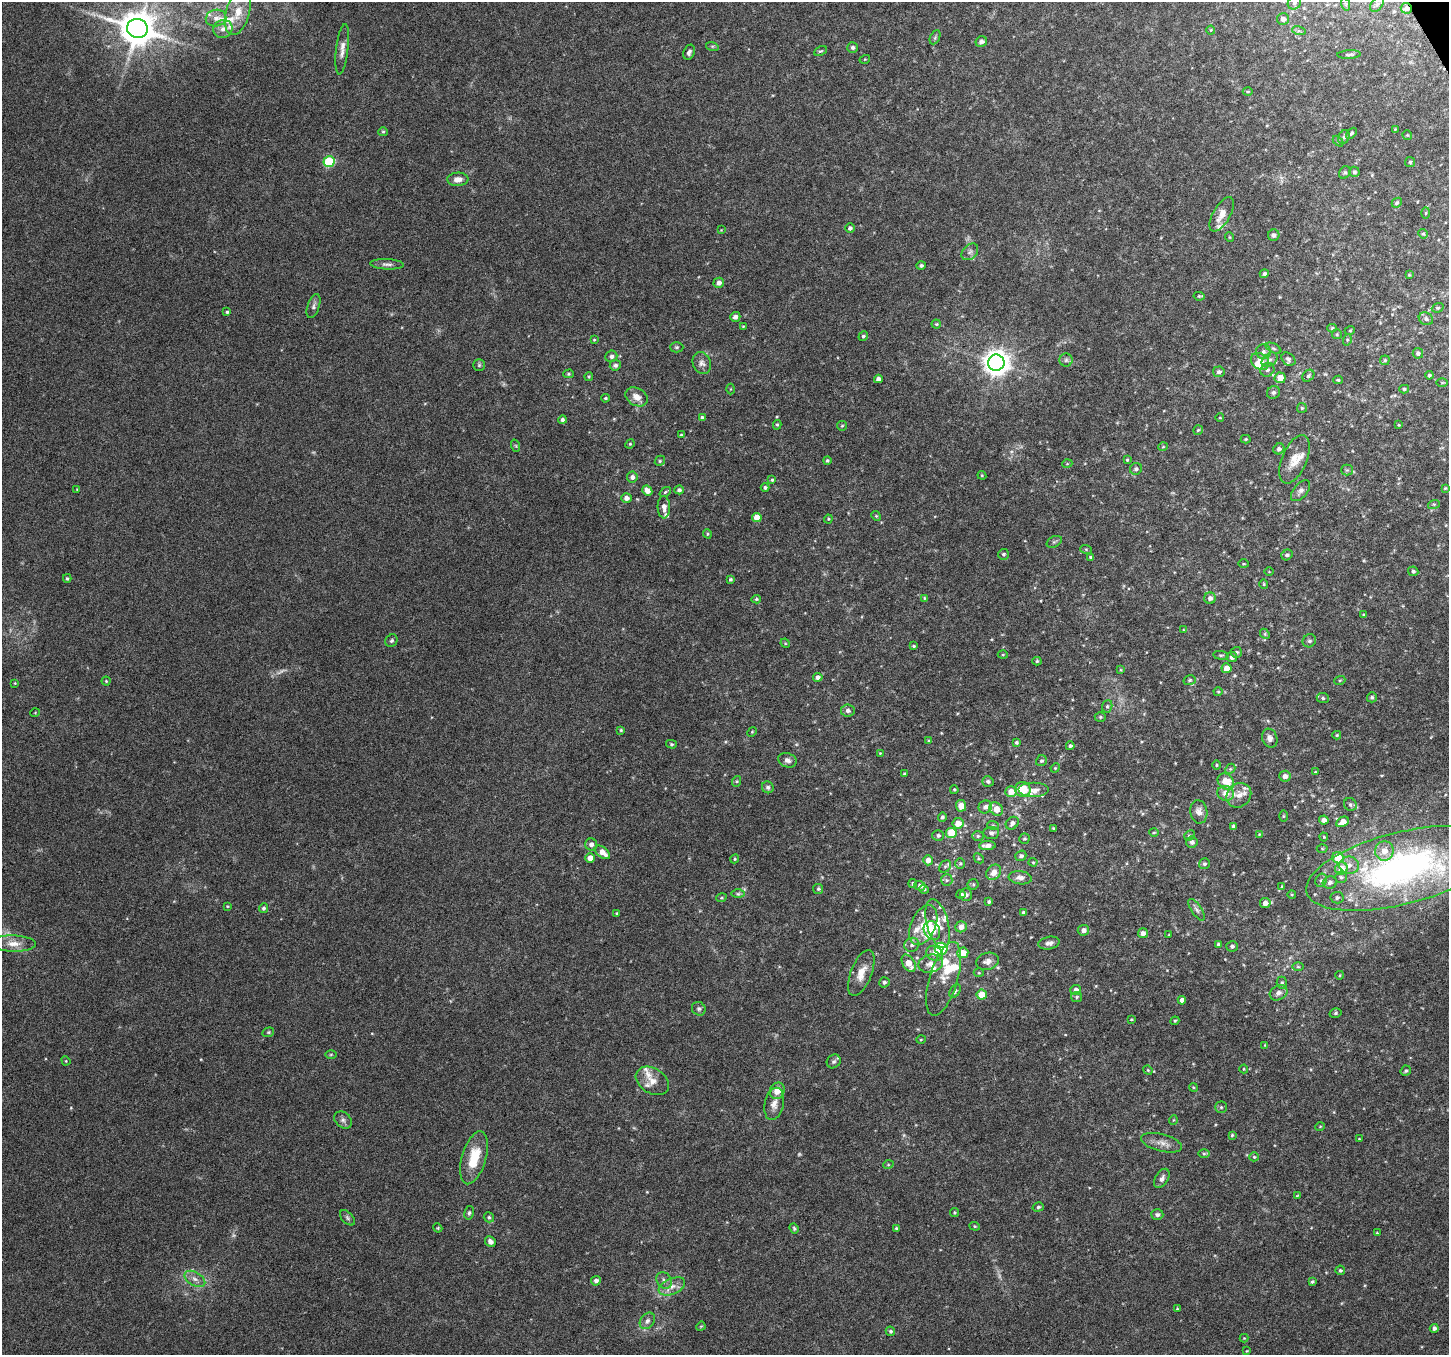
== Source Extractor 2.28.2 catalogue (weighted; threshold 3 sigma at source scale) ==
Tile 10 of 4 x 4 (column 2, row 3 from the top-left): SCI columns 1451-2897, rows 1516-2868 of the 5790 x 5677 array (HDU 1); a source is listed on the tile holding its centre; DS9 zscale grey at full resolution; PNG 1451 x 1357 px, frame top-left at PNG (2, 2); each listed source drawn as its Kron ellipse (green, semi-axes under 4 px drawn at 4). Shown black and unused: <1% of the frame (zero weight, under 6 of 12 exposures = <1% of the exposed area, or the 3 px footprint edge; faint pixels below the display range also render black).
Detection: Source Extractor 2.28.2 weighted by HDU 2 'WHT'; one run over the whole footprint, this tile lists its part. Background 0.0373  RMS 0.0023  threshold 0.00933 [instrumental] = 3 sigma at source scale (4.09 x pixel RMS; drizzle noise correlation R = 1.36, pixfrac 0.8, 0.0396/0.0396 arcsec/px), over >= 5 px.
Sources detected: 377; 5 too faint to see at this stretch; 1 inside a brighter object's white glare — neither listed nor drawn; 24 inside a brighter listed object's ellipse — not listed separately; the other 347 listed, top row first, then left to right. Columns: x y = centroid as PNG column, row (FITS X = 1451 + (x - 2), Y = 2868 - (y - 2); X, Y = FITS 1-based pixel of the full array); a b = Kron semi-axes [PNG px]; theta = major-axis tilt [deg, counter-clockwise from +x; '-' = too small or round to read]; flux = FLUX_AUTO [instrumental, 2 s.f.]
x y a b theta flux
1294 3 7 6 - 0.6
1345 4 6 4 -70 0.3
1377 5 8 5 50 0.58
1406 8 6 5 - 0.87
238 12 23 11 74 4.6
216 18 10 8 11 1.4
1283 19 6 6 - 1
137 28 10 9 - 580
223 29 9 9 - 1.4
1211 30 4 4 - 0.21
1299 31 7 4 -17 0.39
935 37 7 4 65 0.39
981 42 6 5 - 0.88
712 46 6 4 -18 0.31
853 48 5 5 - 0.55
342 49 25 6 83 1.6
820 51 7 4 25 0.29
689 52 8 5 67 0.6
1349 55 12 3 3 0.4
865 59 5 3 - 0.18
1248 91 5 3 - 0.21
1395 129 4 4 - 0.19
383 132 5 4 - 0.27
1351 133 6 4 46 0.41
1407 135 5 4 - 0.23
1344 137 7 5 62 0.57
1338 141 6 4 -45 0.26
329 162 5 5 - 14
1410 162 5 5 - 0.28
1345 172 6 5 - 0.41
1354 172 5 5 - 0.53
458 179 10 7 3 1.6
1397 203 5 4 - 0.37
1426 213 6 4 88 0.25
1222 214 19 8 60 2.2
850 228 4 4 - 0.54
721 230 3 3 - 0.15
1423 234 5 4 - 0.29
1274 235 6 5 - 0.59
1229 237 5 3 - 0.17
970 252 9 7 45 0.78
387 264 17 5 -3 0.82
921 265 4 4 - 0.41
1264 274 5 4 - 0.5
1409 275 3 3 - 0.22
719 283 5 5 - 1.1
1199 296 5 4 - 0.26
313 306 12 6 72 0.74
1438 308 6 4 19 0.29
227 312 4 3 - 0.31
735 317 5 5 - 0.79
1426 319 7 6 - 0.57
936 324 4 4 - 0.28
743 326 4 4 - 0.21
1332 328 5 4 - 0.29
1350 330 5 3 - 0.19
1337 334 5 5 - 0.27
863 336 5 4 - 0.34
594 340 4 3 - 0.18
1347 340 6 3 73 0.25
677 347 7 5 0 0.35
1273 348 8 4 -26 0.42
1263 352 7 7 - 0.79
1418 353 5 5 - 0.55
611 356 6 5 - 0.8
1288 359 8 5 -40 0.48
1066 360 6 6 - 0.45
1270 360 9 6 39 0.71
1385 360 5 4 - 0.33
1260 361 10 7 -35 2.2
702 363 11 9 -67 1
996 363 8 8 - 230
479 365 6 6 - 0.34
615 365 5 5 - 0.62
1267 370 7 6 - 0.58
1219 372 6 5 - 0.64
568 374 5 4 - 0.29
1429 375 4 4 - 0.35
589 376 4 3 - 0.21
1308 376 7 5 44 0.55
1280 378 5 5 - 2.5
878 379 4 4 - 0.83
1338 380 5 4 - 0.28
1442 383 6 4 0 0.23
730 389 5 3 - 0.19
1404 389 5 4 - 0.31
1273 392 7 6 - 0.55
636 397 12 8 -29 2
605 398 4 3 - 0.26
1302 408 5 5 - 0.3
702 418 4 4 - 0.59
1220 418 4 3 - 0.14
562 420 4 4 - 0.5
777 425 5 4 - 0.3
1399 425 3 3 - 0.22
842 426 5 4 - 0.24
1198 430 5 4 - 0.28
681 435 3 3 - 0.2
1246 439 5 4 - 0.25
630 444 5 4 - 0.22
516 446 6 4 -71 0.23
1163 447 5 3 - 0.15
1279 449 6 5 - 0.66
1295 459 26 12 67 3.5
1127 460 4 4 - 0.23
660 461 5 4 - 0.3
827 461 4 4 - 0.3
1067 464 5 3 - 0.19
1136 469 6 5 - 0.41
1347 470 5 5 - 0.35
982 475 4 4 - 0.21
632 477 5 5 - 0.79
772 480 4 4 - 0.27
765 487 4 4 - 0.42
1445 488 4 3 - 0.21
77 489 3 3 - 0.17
679 490 5 4 - 0.52
647 491 5 4 - 1.6
1301 491 12 7 50 0.9
665 492 6 4 37 0.31
626 498 5 4 - 1.1
1434 504 6 4 17 0.28
664 507 11 6 -88 1.1
876 516 5 4 - 0.25
757 518 5 4 - 2.7
828 519 4 4 - 0.23
707 534 5 4 - 0.25
1054 542 8 5 29 0.37
1086 549 6 4 -19 0.25
1003 554 5 5 - 0.44
1287 555 6 5 - 0.51
1091 557 4 3 - 0.32
1243 564 5 3 - 0.2
1269 571 4 3 - 0.14
1413 571 5 4 - 0.43
67 578 4 3 - 0.3
730 579 4 4 - 0.34
1264 584 4 4 - 0.24
925 598 4 4 - 0.23
1210 598 6 5 - 0.91
756 599 5 4 - 0.29
1364 615 4 3 - 0.32
1184 630 4 4 - 0.21
1265 634 5 4 - 0.26
391 641 6 6 - 0.4
1309 641 7 6 - 0.54
785 643 5 4 - 0.22
914 646 4 3 - 0.26
1236 652 5 5 - 0.43
1003 655 5 3 - 0.2
1221 655 8 4 -6 0.38
1232 657 5 5 - 0.77
1037 661 4 4 - 0.27
1227 668 5 5 - 1.9
1121 670 4 3 - 0.18
818 677 4 4 - 0.92
1190 680 6 5 - 0.39
1340 680 6 3 18 0.24
106 681 4 4 - 0.22
15 683 4 3 - 0.17
1218 692 4 4 - 0.25
1372 697 5 5 - 0.38
1323 698 6 5 - 0.39
1107 706 6 5 - 0.39
848 710 7 6 - 0.78
35 713 5 3 - 0.15
1100 717 5 4 - 0.3
621 730 4 3 - 0.24
752 732 5 4 - 0.24
1337 735 4 3 - 0.23
1270 738 10 7 -71 1
929 740 4 3 - 0.23
1016 742 4 4 - 0.35
671 744 5 4 - 0.29
1070 746 4 4 - 0.42
880 753 4 3 - 0.17
787 760 9 7 -17 0.79
1041 761 6 5 - 0.41
1217 765 5 3 - 0.2
1055 768 5 4 - 0.22
1230 769 6 4 43 0.3
1315 772 4 3 - 0.15
904 774 3 3 - 0.26
1285 776 6 5 - 1.1
737 781 5 3 - 0.24
988 781 6 5 - 0.59
1226 781 9 7 -42 3.4
768 787 6 5 - 0.51
1023 789 8 7 - 4.6
954 790 4 3 - 0.24
1034 790 15 7 0 1.6
1011 792 6 5 - 2.2
1226 793 8 7 - 1.6
1239 795 13 11 43 2
1350 804 7 6 - 0.45
961 806 6 5 - 2.3
985 807 7 6 - 0.87
996 809 7 6 - 2.6
1199 812 12 8 -81 1.3
1283 816 6 4 89 0.21
942 817 5 4 - 0.45
1324 820 5 4 - 1
1343 822 7 5 30 2
958 823 5 5 - 2.3
1012 823 7 5 44 0.9
993 825 6 3 -19 0.23
1234 826 4 3 - 0.48
1053 828 3 3 - 0.2
951 833 5 5 - 5.3
991 833 8 6 3 0.67
1154 833 5 3 - 0.24
1259 834 4 3 - 0.17
938 835 6 5 - 0.48
1189 835 6 4 43 0.32
978 836 6 5 - 0.38
1324 837 4 4 - 0.22
1024 839 5 5 - 0.31
1192 842 6 6 - 0.72
591 844 6 6 - 0.85
987 846 8 4 2 1.2
1322 849 5 3 - 0.23
1384 851 10 9 - 2.4
602 852 8 5 -38 2.1
1021 856 6 5 - 0.57
590 858 5 4 - 1.5
979 858 5 4 - 0.27
1338 858 6 5 - 5
735 859 5 4 - 0.28
928 860 5 5 - 1.5
1033 862 4 4 - 0.22
960 863 5 4 - 0.27
1204 864 6 5 - 0.39
1349 865 10 8 -8 1.6
945 866 6 5 - 0.41
1402 868 98 36 14 82
1341 869 6 6 - 3
994 872 8 6 48 1.6
1341 877 5 5 - 0.44
1020 878 11 6 -8 1
947 880 6 5 - 0.38
1321 880 7 5 67 0.47
1330 882 7 6 - 0.82
913 883 4 4 - 0.34
973 884 5 5 - 0.26
920 886 5 5 - 0.86
1282 886 4 3 - 0.25
818 889 5 5 - 0.3
924 889 4 4 - 0.35
738 894 7 4 0 0.42
961 894 4 4 - 0.65
1292 894 4 3 - 0.18
966 895 6 6 - 0.44
721 898 5 3 - 0.24
1337 898 6 6 - 0.55
989 902 3 3 - 0.33
1265 903 5 5 - 1.4
227 906 4 4 - 0.21
264 908 5 4 - 0.4
1197 910 12 5 -57 0.76
617 913 3 3 - 0.27
1024 913 4 4 - 0.71
938 923 25 11 -75 3.3
923 925 21 12 66 3.8
961 927 5 5 - 1.4
1083 930 6 5 - 0.89
932 931 10 7 -61 4.7
1143 933 5 5 - 0.9
1169 934 4 2 - 0.13
1049 943 11 6 11 0.86
14 944 22 8 -1 2.1
1218 944 4 3 - 0.28
912 945 7 7 - 0.8
1232 946 6 5 - 0.56
941 949 6 6 - 13
934 953 8 7 - 1.1
963 953 5 5 - 2.8
987 961 11 8 17 1.2
909 963 9 6 -59 2.7
931 964 12 9 13 1.6
1298 967 6 4 -1 0.28
861 973 24 10 69 2.8
979 973 5 3 - 0.22
1340 975 4 3 - 0.18
944 979 38 14 73 4.2
884 982 5 5 - 0.45
1282 983 6 5 - 0.36
1076 990 5 5 - 1.1
955 991 7 5 58 0.42
1278 993 9 7 27 0.9
982 995 5 5 - 3.7
1076 997 5 5 - 0.3
1182 1000 4 4 - 1.1
699 1009 7 6 - 0.5
1336 1013 6 4 16 0.36
1131 1019 3 2 - 0.17
1175 1021 4 4 - 0.28
268 1032 6 4 21 0.3
921 1040 5 3 - 0.19
1265 1045 4 4 - 0.19
331 1054 6 4 1 0.24
66 1061 5 3 - 0.19
834 1061 7 6 - 0.55
1244 1069 4 4 - 0.19
1148 1070 5 4 - 0.23
1406 1071 5 5 - 0.4
652 1081 18 12 -32 2.2
1193 1087 4 3 - 0.2
777 1091 8 7 - 2.1
774 1104 16 9 78 1.6
1221 1107 5 5 - 0.35
343 1120 10 7 -43 0.75
1173 1120 5 3 - 0.17
1320 1127 5 3 - 0.17
1232 1135 4 4 - 0.26
1359 1139 3 3 - 0.15
1162 1143 21 8 -14 1.8
1204 1154 6 4 0 0.29
1254 1157 5 4 - 0.28
474 1158 27 12 74 6.2
888 1165 5 3 - 0.21
1162 1178 10 6 59 0.94
1297 1196 4 3 - 0.2
1038 1207 6 4 16 0.38
469 1213 7 4 80 0.41
955 1213 4 4 - 0.28
1157 1215 6 5 - 0.62
489 1217 5 5 - 0.33
347 1218 9 5 -46 0.48
975 1226 5 4 - 0.24
438 1228 5 3 - 0.21
794 1228 5 4 - 0.29
897 1228 3 3 - 0.36
1377 1233 4 3 - 0.2
490 1242 6 5 - 0.79
1340 1270 5 5 - 0.37
195 1279 11 6 -29 1.2
664 1280 9 7 -58 0.78
596 1281 5 5 - 0.79
1312 1282 4 3 - 0.32
672 1286 14 8 23 1.7
1177 1309 3 3 - 0.24
647 1321 9 6 50 0.84
701 1326 5 3 - 0.19
1434 1328 4 4 - 0.59
890 1331 5 4 - 0.35
1244 1338 4 4 - 0.18
1247 1351 3 3 - 0.15
Overlapping masked pixels (flux is a lower limit): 1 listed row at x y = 1406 8